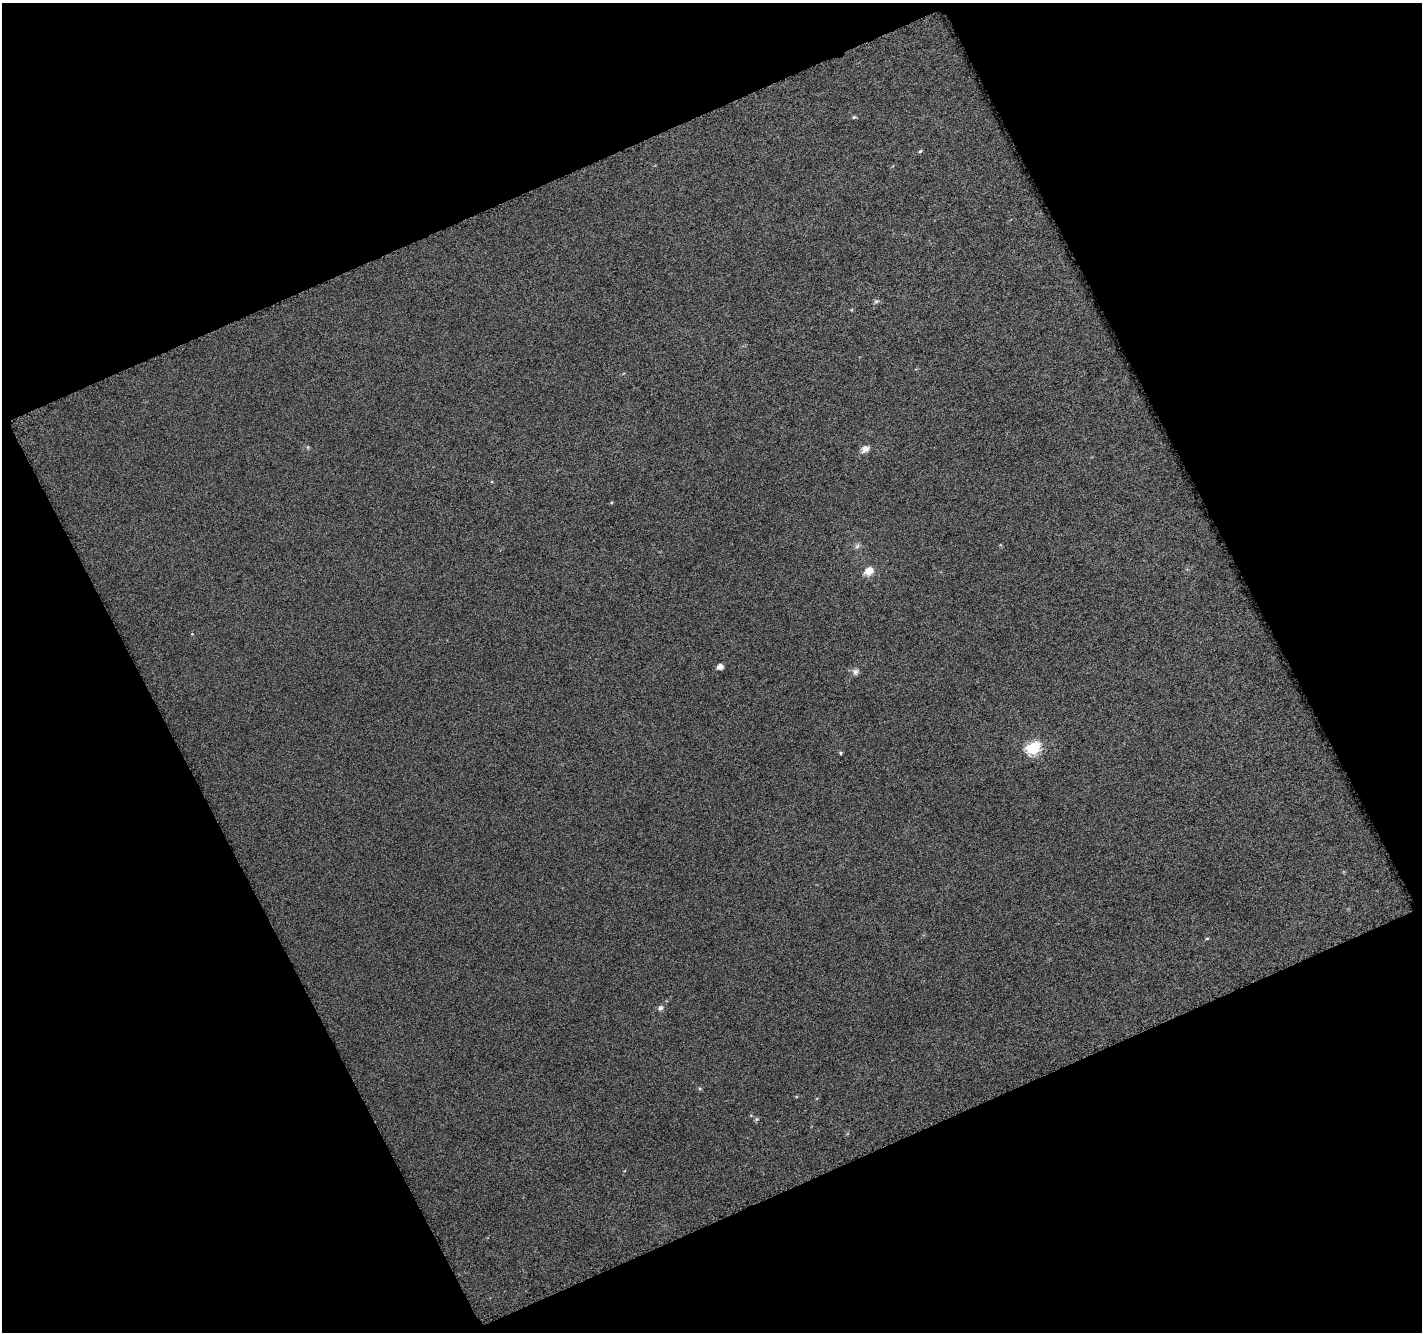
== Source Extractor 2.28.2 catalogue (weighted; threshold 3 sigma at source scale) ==
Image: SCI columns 9-1428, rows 38-1367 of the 1435 x 1412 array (HDU 1 of 3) = the unmasked area's bounding box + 8 px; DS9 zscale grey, full resolution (1 PNG px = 1 image px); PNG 1424 x 1334 px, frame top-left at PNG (2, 3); no overlay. Shown black and unused: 45% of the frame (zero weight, under 7 of 14 exposures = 3% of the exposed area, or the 3 px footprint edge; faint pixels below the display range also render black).
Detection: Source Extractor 2.28.2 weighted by HDU 2 'WHT'. Background 0.0521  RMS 0.096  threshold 0.393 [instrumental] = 3 sigma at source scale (4.09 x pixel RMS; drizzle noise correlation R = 1.36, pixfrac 0.8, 0.0396/0.0396 arcsec/px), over >= 5 px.
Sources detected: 13; all 13 listed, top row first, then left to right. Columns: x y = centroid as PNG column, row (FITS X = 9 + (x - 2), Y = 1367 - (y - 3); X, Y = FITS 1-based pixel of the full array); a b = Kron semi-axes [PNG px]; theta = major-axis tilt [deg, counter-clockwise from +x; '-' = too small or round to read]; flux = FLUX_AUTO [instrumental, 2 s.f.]
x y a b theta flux
854 117 5 4 - 12
920 151 5 4 - 11
876 301 7 5 20 18
865 449 11 8 32 50
857 546 8 5 45 21
869 571 10 8 33 94
720 667 5 5 - 54
855 672 9 8 - 31
1033 748 7 6 - 1100
841 753 5 3 - 9.2
1207 939 5 3 - 8.5
660 1008 8 6 56 27
757 1119 5 5 - 13